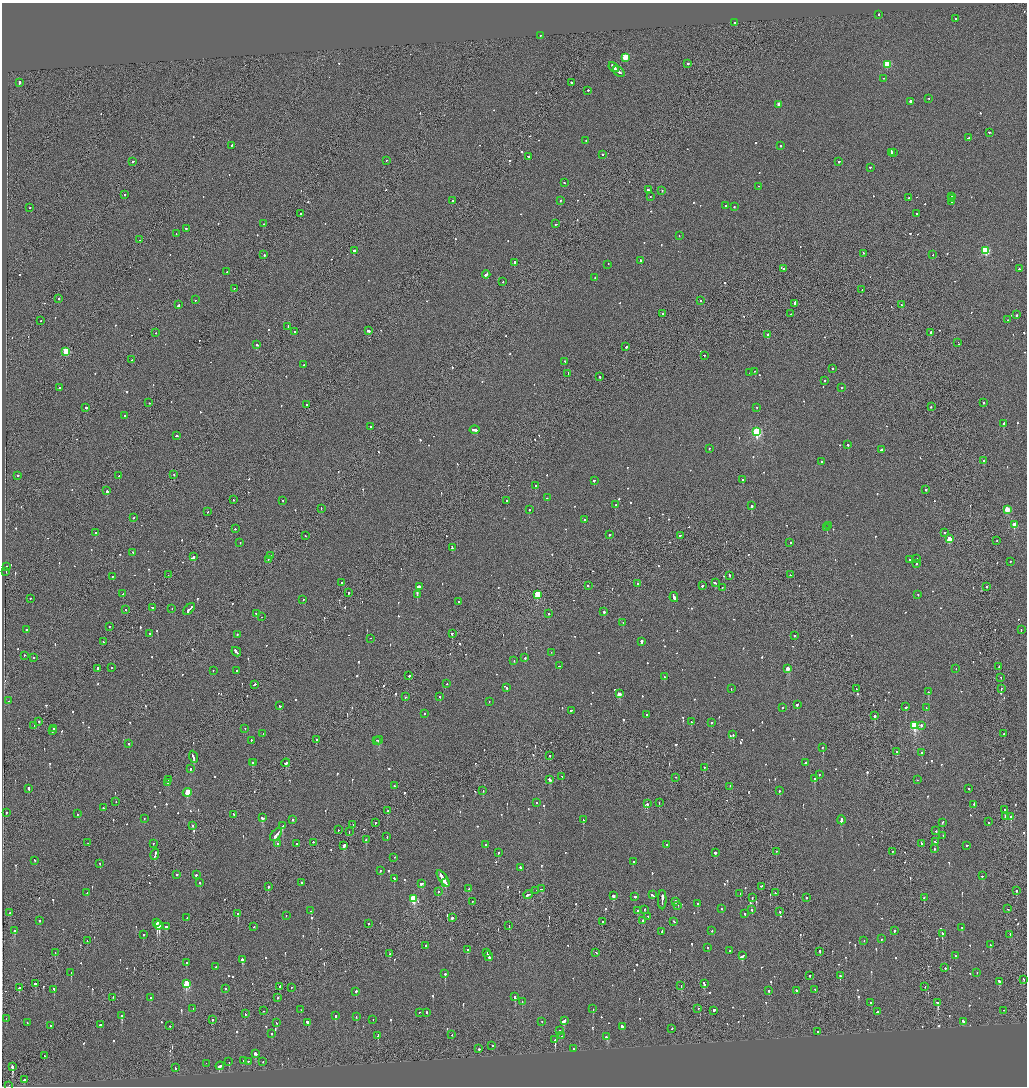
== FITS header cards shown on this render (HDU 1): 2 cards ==
NAXIS1  =                 2050
NAXIS2  =                 2168

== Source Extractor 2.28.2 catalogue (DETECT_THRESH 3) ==
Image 2050 x 2168 px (HDU 1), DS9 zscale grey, zoomed out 1/2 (1 PNG px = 2 x 2 image px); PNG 1029 x 1088 px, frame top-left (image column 2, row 2168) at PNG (2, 3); each listed source drawn as its Kron ellipse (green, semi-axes under 4 px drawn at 4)
Background -0.0967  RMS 0.068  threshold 0.205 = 3 sigma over >= 5 px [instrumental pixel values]
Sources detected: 1003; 56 cannot appear on this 1/2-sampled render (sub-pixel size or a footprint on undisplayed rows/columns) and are neither listed nor drawn; of the other 947, the 500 brightest by FLUX_AUTO listed and drawn (447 fainter detections omitted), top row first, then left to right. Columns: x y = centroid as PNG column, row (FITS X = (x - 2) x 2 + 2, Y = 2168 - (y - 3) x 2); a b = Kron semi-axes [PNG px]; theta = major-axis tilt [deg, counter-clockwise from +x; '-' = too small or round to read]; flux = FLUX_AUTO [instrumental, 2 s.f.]
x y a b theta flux
878 15 2 2 - 290
955 19 2 1 - 75
734 23 4 2 - 330
541 36 2 2 - 78
625 58 3 3 - 580
688 64 2 2 - 350
887 65 3 3 - 770
614 67 6 2 -48 800
619 72 6 2 -40 550
884 79 2 2 - 75
19 83 3 2 - 410
572 83 2 2 - 350
588 91 2 2 - 130
929 99 2 1 - 92
911 102 3 2 - 570
779 105 3 2 - 88
989 133 2 2 - 92
968 138 3 1 - 140
586 141 2 1 - 130
232 146 3 2 - 76
780 146 2 2 - 110
891 153 3 2 - 300
893 153 2 2 - 200
602 155 2 2 - 100
529 157 3 2 - 320
386 161 2 2 - 69
133 162 2 2 - 220
839 162 2 2 - 150
870 168 2 2 - 81
564 183 2 2 - 99
759 187 2 2 - 120
648 190 2 2 - 960
662 191 2 2 - 260
125 195 2 2 - 86
650 197 2 2 - 95
952 197 2 2 - 160
909 198 2 2 - 87
952 199 3 2 - 160
452 201 2 2 - 190
560 201 2 2 - 78
952 202 2 2 - 120
725 206 2 2 - 86
734 207 2 2 - 110
30 208 2 2 - 95
301 214 2 2 - 75
916 214 2 2 - 80
263 224 2 1 - 610
556 224 2 2 - 120
186 229 2 2 - 110
176 234 2 2 - 74
679 236 2 2 - 73
140 240 2 2 - 150
355 251 3 2 - 120
985 251 3 3 - 1100
864 254 2 2 - 200
264 255 2 2 - 530
933 255 2 2 - 110
640 261 2 2 - 130
514 263 4 2 - 420
608 265 2 2 - 90
783 269 2 2 - 160
1019 269 2 2 - 150
227 272 2 1 - 74
486 275 4 2 - 600
595 278 2 1 - 91
503 282 2 2 - 71
234 289 2 1 - 110
862 290 2 1 - 83
58 299 2 2 - 210
195 300 2 2 - 210
700 301 2 2 - 110
795 304 3 2 - 290
179 305 2 2 - 480
901 305 2 2 - 180
663 314 2 1 - 220
791 314 2 1 - 120
1016 315 2 2 - 330
1008 320 2 2 - 70
41 321 2 1 - 69
288 327 2 1 - 140
369 331 3 2 - 210
295 332 2 2 - 240
156 333 2 2 - 70
931 333 2 2 - 180
768 335 2 2 - 1300
958 343 2 1 - 210
257 345 2 2 - 200
626 347 3 2 - 370
66 352 3 3 - 630
704 356 2 2 - 95
131 360 2 2 - 96
565 362 2 2 - 140
303 365 2 2 - 86
833 369 2 2 - 95
754 372 2 1 - 140
750 373 2 2 - 73
568 374 4 2 - 240
600 377 2 2 - 200
825 381 2 2 - 75
59 388 2 2 - 150
841 388 2 2 - 89
149 403 2 2 - 83
983 403 2 2 - 110
306 405 2 1 - 250
931 407 2 2 - 92
86 408 2 2 - 96
757 408 2 2 - 80
125 416 2 2 - 94
1004 424 3 2 - 230
370 427 2 2 - 68
475 430 5 2 - 270
757 432 3 3 - 1800
176 436 2 2 - 200
848 445 2 2 - 110
709 449 2 2 - 73
881 450 2 2 - 2200
983 461 2 2 - 480
822 462 2 2 - 110
174 475 2 1 - 77
18 476 2 2 - 100
119 476 2 1 - 83
742 480 2 2 - 290
594 481 2 1 - 550
535 486 2 2 - 230
925 490 2 2 - 99
107 491 2 2 - 260
547 498 2 1 - 220
233 500 2 1 - 88
283 501 2 2 - 130
506 501 2 2 - 92
615 505 2 2 - 360
752 506 2 2 - 560
321 509 2 1 - 130
529 510 2 2 - 110
1007 510 3 3 - 380
208 512 2 1 - 80
133 518 2 2 - 78
584 520 2 2 - 75
1014 525 3 3 - 300
829 526 3 2 - 130
827 528 2 1 - 110
235 529 2 2 - 78
95 533 2 2 - 180
944 533 2 1 - 94
609 535 2 2 - 450
305 536 2 2 - 82
680 536 2 2 - 130
949 539 3 3 - 320
997 541 2 1 - 89
240 543 2 2 - 86
790 543 2 2 - 250
452 548 3 2 - 200
133 553 2 2 - 76
271 556 2 2 - 94
194 557 3 2 - 780
917 559 2 2 - 72
268 560 2 1 - 68
909 560 2 2 - 69
1010 562 2 2 - 97
916 564 2 2 - 160
6 567 2 2 - 230
6 572 2 2 - 76
168 575 2 1 - 75
790 575 2 2 - 71
730 576 2 2 - 200
112 577 2 1 - 91
342 583 2 1 - 330
715 583 2 2 - 350
638 584 2 2 - 120
588 586 2 2 - 120
702 586 2 2 - 120
419 587 3 2 - 910
987 587 2 2 - 74
722 588 2 2 - 74
348 593 2 2 - 110
123 594 2 2 - 170
417 595 2 2 - 180
537 595 3 3 - 580
918 595 2 2 - 100
674 597 5 2 - 430
30 599 2 2 - 150
303 600 2 2 - 81
459 602 2 2 - 130
152 608 3 2 - 170
172 609 2 2 - 99
189 609 7 2 46 570
126 610 2 1 - 74
604 612 2 2 - 480
257 614 2 2 - 210
548 614 2 2 - 79
261 617 2 1 - 90
623 623 2 2 - 150
109 627 2 2 - 110
26 630 2 2 - 610
1021 630 2 2 - 89
150 634 2 1 - 83
452 634 2 2 - 120
237 635 2 2 - 200
794 636 2 2 - 110
370 639 2 1 - 79
103 642 2 2 - 350
641 642 3 2 - 520
236 652 5 2 - 460
551 653 2 2 - 110
24 656 2 1 - 130
34 658 2 1 - 69
525 658 2 2 - 120
514 661 2 2 - 80
559 666 2 2 - 88
999 667 2 2 - 290
111 668 2 2 - 92
98 669 3 2 - 470
787 669 3 2 - 180
956 669 2 1 - 87
213 671 2 2 - 84
237 671 2 2 - 91
409 676 2 2 - 140
664 677 2 2 - 110
1001 678 2 1 - 84
447 684 2 2 - 180
254 685 3 2 - 190
507 688 2 2 - 140
731 689 2 2 - 110
856 689 2 1 - 97
1001 689 2 2 - 77
928 692 2 2 - 610
619 694 3 2 - 200
405 697 2 2 - 73
440 697 2 2 - 110
8 701 2 2 - 94
489 702 2 1 - 110
797 705 2 2 - 440
280 706 2 2 - 310
906 707 2 2 - 450
782 708 2 2 - 110
926 708 2 2 - 79
571 711 2 2 - 160
424 714 2 2 - 98
647 715 2 2 - 92
874 716 2 2 - 1200
39 722 2 2 - 110
691 722 2 2 - 96
711 723 2 2 - 91
34 726 2 2 - 100
914 726 4 3 - 1200
921 726 2 2 - 240
54 729 2 2 - 130
245 729 2 2 - 73
52 731 2 2 - 120
263 734 2 1 - 70
1004 734 2 2 - 75
733 735 2 2 - 600
316 740 2 2 - 220
251 741 2 2 - 68
377 741 2 1 - 170
379 741 4 2 - 350
129 744 2 2 - 130
822 748 2 2 - 73
897 752 2 2 - 74
921 753 2 2 - 80
550 756 2 1 - 120
193 757 6 2 -69 520
252 762 2 1 - 82
254 763 2 2 - 140
286 763 4 2 - 490
805 763 2 2 - 91
704 768 2 2 - 130
190 769 2 2 - 190
819 775 2 2 - 72
562 777 2 2 - 140
676 778 2 1 - 130
814 779 2 2 - 270
169 780 4 2 - 230
550 780 3 2 - 370
917 780 2 1 - 74
168 783 2 1 - 140
394 786 2 2 - 95
730 786 2 1 - 160
29 789 3 2 - 360
969 789 2 2 - 86
483 791 2 1 - 79
779 791 2 2 - 76
187 793 4 2 - 1000
116 802 2 1 - 68
536 803 2 2 - 79
659 803 2 2 - 110
647 804 2 2 - 340
974 805 2 2 - 120
103 808 2 2 - 84
1004 810 3 2 - 420
387 811 3 2 - 180
6 813 2 2 - 120
77 814 2 2 - 76
234 815 3 2 - 150
1006 817 3 2 - 500
1010 817 2 2 - 450
262 818 3 2 - 400
144 819 2 2 - 92
293 820 2 2 - 90
583 820 3 2 - 250
841 820 4 2 - 980
988 822 2 2 - 290
375 823 2 2 - 100
942 823 2 2 - 70
353 825 2 2 - 150
193 826 2 2 - 190
283 826 3 2 - 430
338 830 2 1 - 68
936 831 2 2 - 150
349 832 2 1 - 90
276 835 8 2 50 600
943 836 2 2 - 98
387 837 2 2 - 100
366 840 2 2 - 290
935 842 4 2 - 110
88 843 2 1 - 70
313 843 2 2 - 87
153 844 2 2 - 68
278 844 2 2 - 110
297 844 2 2 - 170
922 844 2 2 - 150
486 845 2 2 - 420
667 845 2 2 - 82
344 846 3 2 - 660
967 846 2 2 - 190
934 849 2 2 - 68
776 852 2 2 - 79
892 852 2 2 - 93
498 853 2 2 - 70
715 853 2 1 - 1100
155 855 6 2 74 380
394 858 2 1 - 78
35 861 2 2 - 88
633 862 2 2 - 120
100 864 2 2 - 250
520 868 2 2 - 98
380 871 2 2 - 83
177 875 2 2 - 250
196 875 2 2 - 280
982 876 2 2 - 110
394 879 2 2 - 220
443 879 9 2 -56 930
200 883 2 2 - 110
301 883 3 2 - 220
446 883 2 2 - 210
422 884 4 2 - 220
268 887 2 2 - 140
761 887 2 2 - 86
469 889 3 2 - 130
542 889 3 2 - 450
536 891 2 1 - 260
1016 891 2 2 - 80
438 892 2 2 - 110
87 893 2 2 - 70
775 893 2 2 - 170
740 894 2 2 - 82
528 895 4 2 - 250
652 895 4 2 - 290
613 896 3 2 - 110
635 897 2 2 - 330
752 898 2 2 - 160
807 898 2 2 - 81
924 898 2 2 - 87
413 899 3 3 - 910
662 900 9 2 90 620
472 902 2 2 - 82
676 902 3 2 - 210
698 904 2 2 - 130
678 906 2 2 - 280
721 909 2 2 - 70
1007 909 2 1 - 80
644 910 2 2 - 75
752 910 2 2 - 68
311 911 2 2 - 72
637 911 2 2 - 350
780 912 2 2 - 160
10 913 2 1 - 160
238 914 3 2 - 460
745 914 2 2 - 93
286 916 2 2 - 73
648 917 2 2 - 69
187 918 2 1 - 84
452 918 2 2 - 630
39 921 2 2 - 83
643 921 2 2 - 380
603 922 2 2 - 91
674 922 3 2 - 82
157 923 2 2 - 2800
368 924 2 2 - 240
159 926 4 2 - 2900
509 926 2 1 - 97
166 927 3 2 - 300
254 927 2 2 - 95
962 928 2 2 - 120
14 931 3 2 - 180
712 931 2 2 - 69
895 931 2 2 - 160
662 932 2 2 - 200
942 934 3 2 - 130
143 935 2 2 - 390
1010 935 2 2 - 89
881 939 2 2 - 100
87 941 2 2 - 87
864 941 2 2 - 70
990 945 2 2 - 290
425 946 2 2 - 72
708 948 2 2 - 130
467 950 2 2 - 320
730 951 2 2 - 200
820 952 3 1 - 170
55 953 2 1 - 86
487 953 2 2 - 260
596 953 2 2 - 110
390 954 2 2 - 120
742 956 4 2 - 320
955 956 2 2 - 83
489 957 5 2 - 400
243 960 3 2 - 710
186 963 2 2 - 70
216 967 2 2 - 110
945 968 2 2 - 140
71 973 3 2 - 420
977 973 2 1 - 77
445 974 2 2 - 380
810 976 2 2 - 110
840 976 2 2 - 190
1024 980 2 2 - 96
999 982 3 2 - 350
35 984 3 2 - 150
187 984 4 3 - 830
704 984 4 2 - 120
681 986 2 1 - 75
279 987 2 1 - 170
925 987 2 2 - 110
19 988 2 2 - 450
291 988 2 1 - 280
225 989 2 2 - 92
54 990 2 2 - 250
815 990 2 1 - 82
769 991 2 2 - 100
796 991 2 2 - 76
356 992 2 1 - 960
515 997 2 2 - 330
113 998 2 1 - 100
150 998 2 2 - 95
278 998 2 2 - 95
522 1002 2 2 - 120
871 1003 2 2 - 83
938 1003 3 2 - 830
193 1009 2 2 - 78
593 1009 2 2 - 93
698 1009 2 2 - 72
301 1010 2 2 - 77
263 1011 2 1 - 150
714 1011 2 2 - 910
1004 1011 2 1 - 83
877 1012 2 2 - 200
419 1013 2 2 - 70
426 1013 2 2 - 360
245 1014 2 2 - 82
122 1016 2 2 - 660
336 1016 3 2 - 90
356 1017 2 2 - 100
6 1019 2 2 - 140
213 1020 2 1 - 290
373 1020 2 1 - 190
564 1021 4 2 - 2200
542 1022 2 2 - 74
963 1022 3 2 - 250
27 1023 2 1 - 94
276 1023 2 2 - 75
308 1023 4 2 - 1600
100 1025 2 2 - 330
51 1026 2 2 - 110
170 1026 2 2 - 120
622 1027 3 2 - 470
672 1029 2 2 - 71
559 1031 2 2 - 550
818 1032 2 2 - 100
272 1034 2 2 - 98
452 1035 2 2 - 91
378 1036 2 1 - 570
562 1036 2 2 - 110
607 1037 4 2 - 250
555 1040 2 2 - 1500
492 1046 2 2 - 93
479 1049 2 2 - 250
573 1049 2 2 - 98
255 1054 3 2 - 900
44 1056 2 1 - 120
244 1061 2 1 - 76
229 1062 2 2 - 260
248 1062 2 2 - 75
263 1062 2 2 - 74
206 1064 2 2 - 210
220 1066 4 2 - 420
12 1067 3 2 - 960
175 1068 2 2 - 88
24 1080 3 2 - 580
9 1086 2 1 - 89
At the frame edge (FLAGS 8, measured only in part): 1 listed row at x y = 9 1086
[447 fainter detections neither listed nor drawn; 56 sub-pixel or undisplayed-footprint detections neither listed nor drawn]